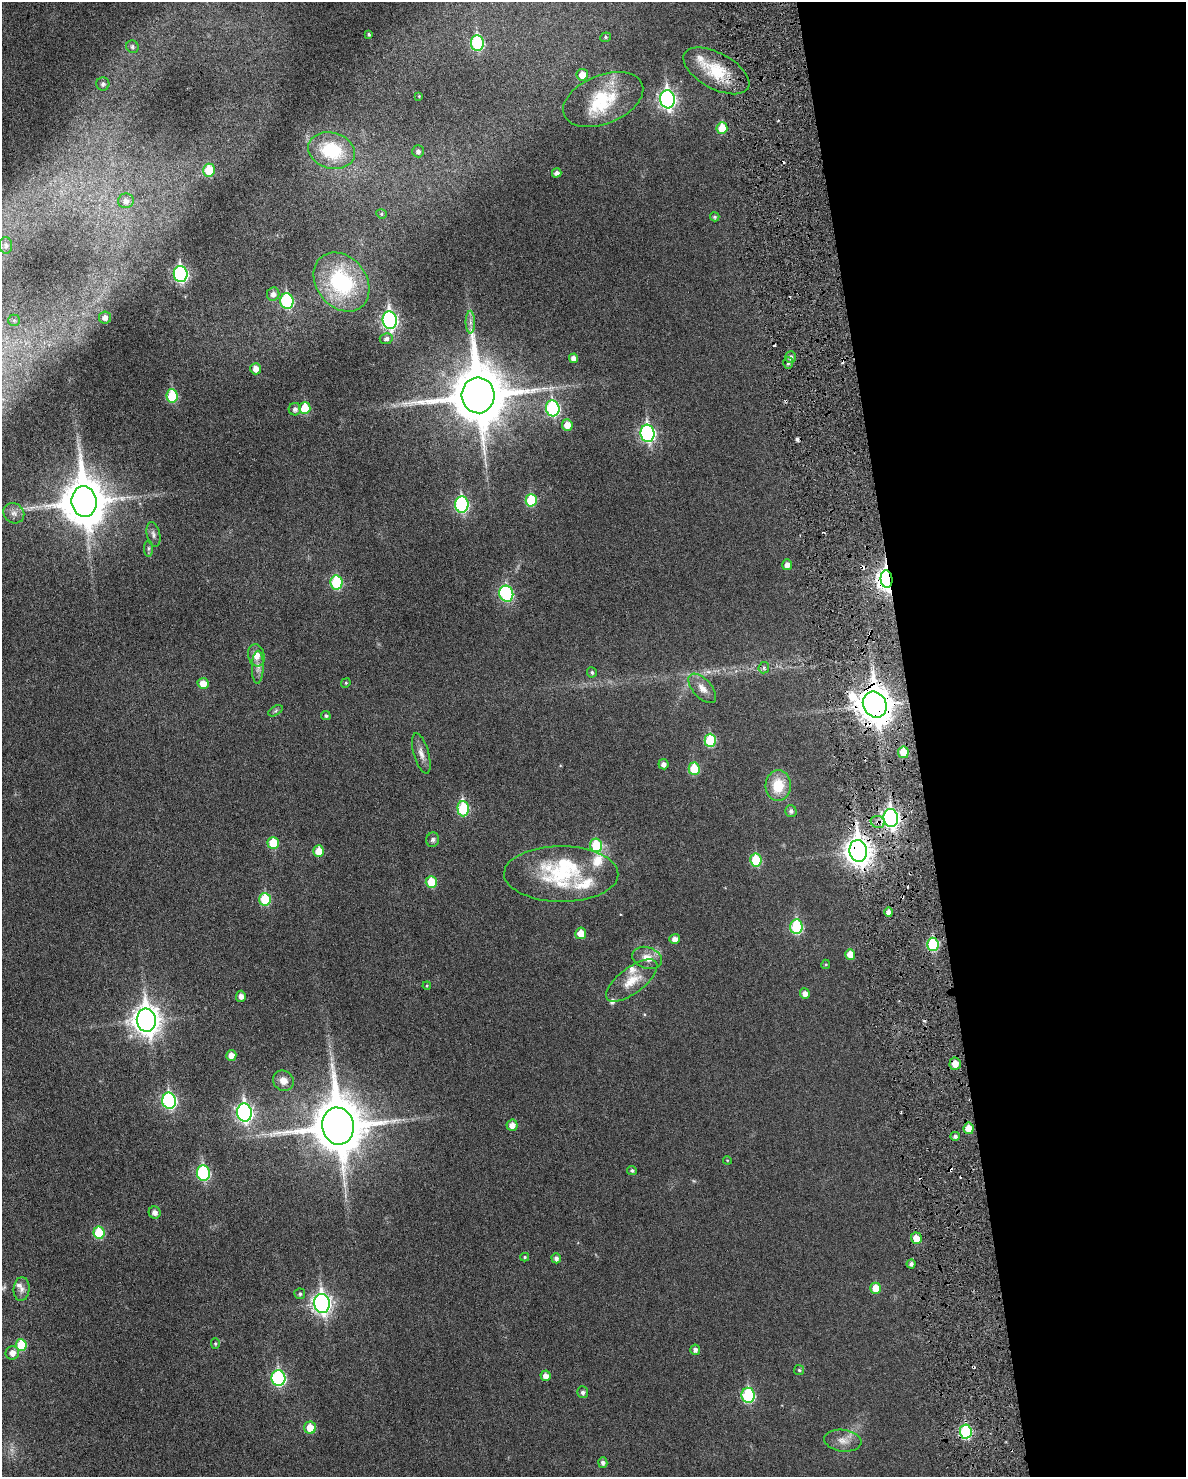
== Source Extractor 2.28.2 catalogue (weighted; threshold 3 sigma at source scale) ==
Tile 8 of 4 x 3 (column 4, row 2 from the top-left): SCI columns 3584-4767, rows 1634-3108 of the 4786 x 4824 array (HDU 1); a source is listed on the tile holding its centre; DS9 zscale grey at full resolution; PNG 1188 x 1479 px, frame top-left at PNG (2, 2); each listed source drawn as its Kron ellipse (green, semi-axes under 4 px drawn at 4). Shown black and unused: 23% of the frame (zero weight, under 3 of 6 exposures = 1% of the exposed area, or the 3 px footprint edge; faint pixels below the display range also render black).
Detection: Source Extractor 2.28.2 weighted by HDU 2 'WHT'; one run over the whole footprint, this tile lists its part. Background 0.0355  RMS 0.0047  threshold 0.019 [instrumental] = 3 sigma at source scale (4.09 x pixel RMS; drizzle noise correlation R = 1.36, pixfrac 0.8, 0.05/0.05 arcsec/px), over >= 5 px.
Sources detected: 146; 1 too faint to see at this stretch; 11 cosmic-ray / hot-pixel residue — neither listed nor drawn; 8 inside a brighter listed object's ellipse — not listed separately; the other 126 listed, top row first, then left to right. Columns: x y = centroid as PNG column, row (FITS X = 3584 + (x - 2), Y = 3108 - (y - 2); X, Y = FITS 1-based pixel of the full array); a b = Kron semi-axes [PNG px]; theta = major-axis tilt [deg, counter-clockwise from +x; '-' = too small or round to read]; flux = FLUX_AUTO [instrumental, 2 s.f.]
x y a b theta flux
369 34 4 4 - 0.6
605 37 5 4 - 0.61
477 43 8 6 -82 43
132 47 6 6 - 1.1
716 71 36 18 -28 15
582 75 6 5 - 4.8
103 84 6 6 - 1.3
419 96 3 3 - 0.29
667 99 9 7 -83 140
603 100 42 24 22 20
722 128 6 5 - 9
332 151 24 18 -17 23
418 151 6 6 - 1.5
209 170 6 6 - 13
557 173 5 4 - 1.7
126 201 8 7 - 2.4
381 214 5 4 - 0.57
715 217 5 4 - 0.79
6 245 8 6 -89 1.1
181 274 8 7 - 75
341 282 32 25 -51 40
273 294 7 6 - 2
287 301 8 6 -81 45
105 317 6 6 - 2
14 320 6 5 - 0.82
390 320 9 7 -83 110
470 322 11 5 -90 1.8
386 339 6 5 - 1.4
790 357 5 5 - 1.3
574 358 5 4 - 2.3
788 363 6 5 - 0.96
256 369 6 5 - 3.1
478 395 18 16 -85 2900
172 396 6 5 - 20
305 408 6 5 - 13
553 408 8 7 - 54
295 409 6 6 - 1.6
567 425 6 5 - 4.5
647 433 9 7 -83 87
531 500 6 5 - 21
84 502 15 12 -83 1700
462 504 8 7 - 59
14 513 11 9 -39 2.4
153 534 12 6 -77 1.7
148 548 8 4 90 0.77
787 565 5 5 - 2.6
886 579 8 6 -84 210
336 582 7 6 - 26
506 594 8 7 - 50
256 655 11 8 -75 3.7
258 667 16 6 89 2.3
764 668 6 5 - 0.83
592 672 5 5 - 0.85
203 683 5 5 - 4.6
346 683 5 4 - 0.47
702 688 18 9 -48 4
875 704 13 11 -58 900
275 711 8 4 31 0.7
326 716 5 4 - 0.75
710 740 6 6 - 20
903 752 6 5 - 9
421 753 21 7 -74 3.1
663 764 5 5 - 1.7
694 769 6 5 - 16
778 786 15 12 86 10
463 809 7 6 - 28
791 811 6 5 - 1
891 818 9 7 -84 150
878 822 7 6 - 2.3
433 840 7 6 - 1.1
273 843 6 5 - 12
596 845 7 6 - 19
319 851 6 5 - 6.5
858 851 11 8 -81 420
756 860 6 5 - 17
561 874 57 28 0 33
431 882 6 5 - 10
265 899 6 6 - 20
889 912 4 4 - 2.3
796 927 7 6 - 31
581 933 6 5 - 5.2
675 939 5 5 - 2.3
933 944 6 5 - 26
850 954 5 5 - 5
647 958 15 10 -18 4.5
826 964 4 4 - 0.5
632 981 31 12 37 8.6
427 986 4 4 - 0.39
805 993 5 5 - 2.4
241 996 5 5 - 2
146 1020 11 9 -83 450
231 1055 5 5 - 3.1
955 1064 6 5 - 4.1
283 1081 11 9 -41 3.5
169 1101 8 7 - 70
244 1113 9 7 -81 130
512 1125 5 5 - 3
338 1126 18 15 -80 2400
969 1128 5 5 - 5.9
955 1136 5 4 - 1.2
727 1160 4 3 - 0.34
632 1170 5 4 - 0.94
203 1173 8 6 -81 43
155 1212 6 6 - 2.2
99 1233 6 5 - 17
916 1238 6 5 - 5.1
525 1257 4 3 - 0.61
556 1258 5 4 - 1.4
911 1264 4 4 - 1.4
876 1288 5 5 - 7.2
22 1289 12 8 84 2.2
300 1294 5 5 - 0.87
322 1303 9 8 - 180
215 1344 5 4 - 0.56
21 1345 6 5 - 14
695 1350 5 5 - 1.4
12 1353 7 6 - 3.2
799 1370 5 5 - 0.66
545 1376 5 5 - 2.6
278 1378 8 7 - 54
583 1392 6 5 - 1.1
748 1395 7 6 - 39
310 1428 6 6 - 7
966 1431 7 6 - 37
843 1441 19 11 -7 4.2
603 1463 5 4 - 1.4
Overlapping masked pixels (flux is a lower limit): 8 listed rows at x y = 886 579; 875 704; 903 752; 891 818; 878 822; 858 851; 933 944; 955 1064